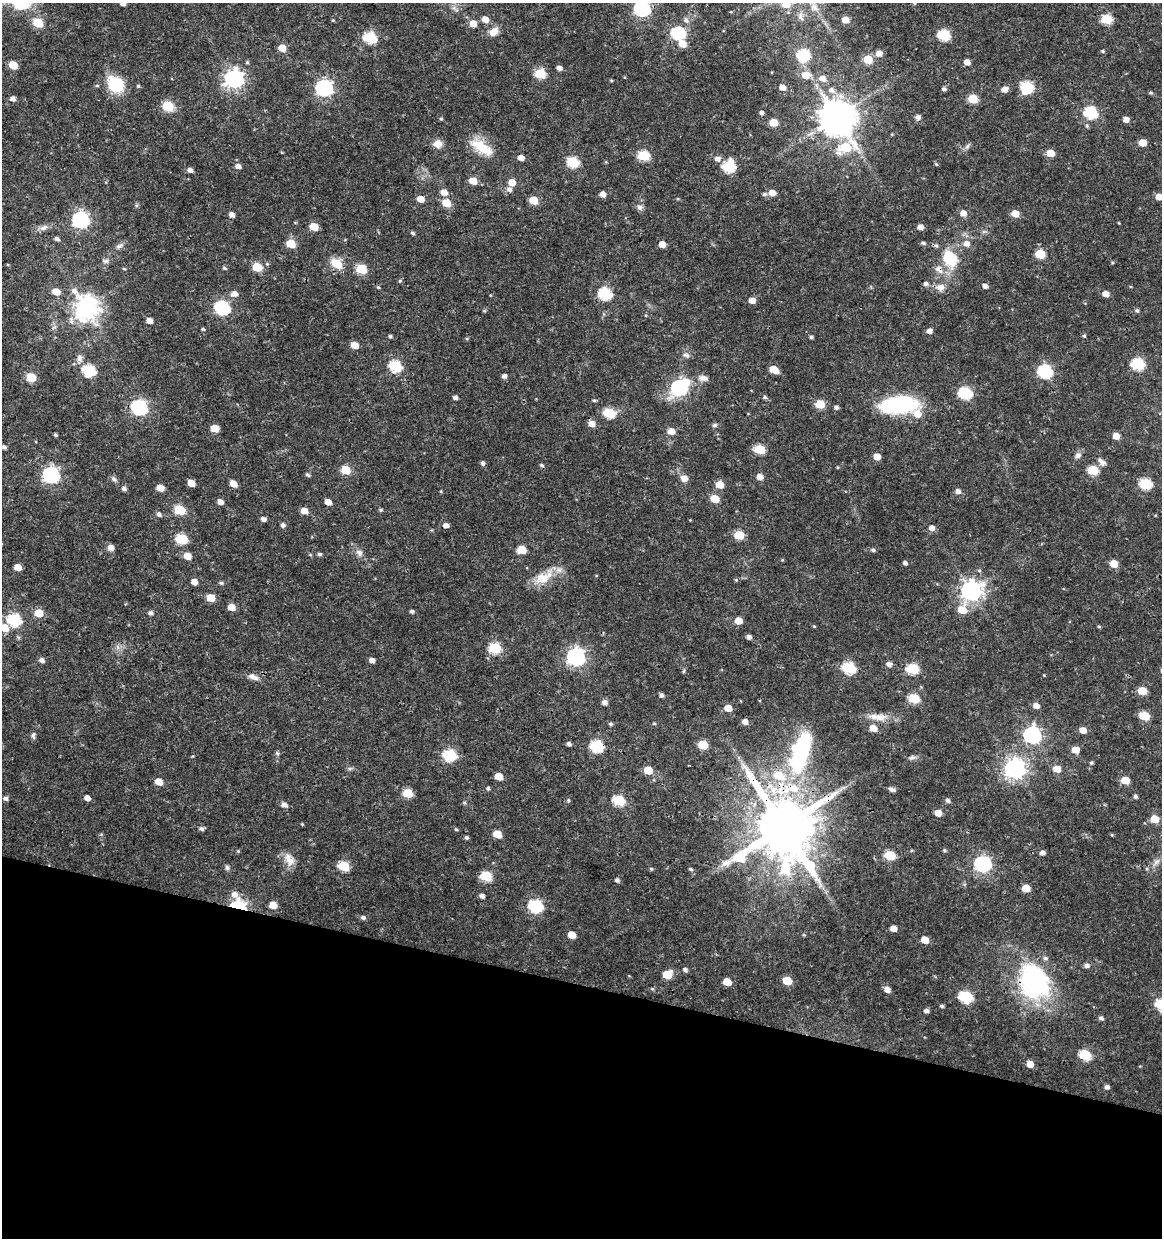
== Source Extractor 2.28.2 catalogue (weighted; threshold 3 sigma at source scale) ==
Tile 15 of 4 x 4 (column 3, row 4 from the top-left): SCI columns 2605-3764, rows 1-1236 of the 5147 x 4948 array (HDU 1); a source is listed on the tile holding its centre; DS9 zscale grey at full resolution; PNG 1164 x 1240 px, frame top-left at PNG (2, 3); no overlay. Shown black and unused: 21% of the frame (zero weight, under 3 of 4 exposures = <1% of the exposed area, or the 3 px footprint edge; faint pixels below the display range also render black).
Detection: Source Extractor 2.28.2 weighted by HDU 2 'WHT'; one run over the whole footprint, this tile lists its part. Background 0.0216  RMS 0.002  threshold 0.00884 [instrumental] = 3 sigma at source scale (4.5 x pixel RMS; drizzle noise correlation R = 1.50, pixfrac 1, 0.0396/0.0396 arcsec/px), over >= 5 px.
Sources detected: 318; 3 inside a brighter object's white glare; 1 long thin detection or spike segment (spike, bleed or trail) — not listed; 6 inside a brighter listed object's ellipse — not listed separately; the other 308 listed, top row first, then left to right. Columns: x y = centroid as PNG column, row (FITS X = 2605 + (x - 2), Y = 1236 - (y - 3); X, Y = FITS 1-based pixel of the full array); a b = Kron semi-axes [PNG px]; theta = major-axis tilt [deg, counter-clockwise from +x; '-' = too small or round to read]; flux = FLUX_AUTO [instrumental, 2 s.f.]
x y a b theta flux
123 3 5 4 - 0.87
642 8 7 6 - 49
455 9 12 4 -38 0.68
485 19 6 5 - 1.9
1107 19 6 5 - 10
333 20 4 3 - 0.16
686 20 7 7 - 0.56
845 20 5 5 - 2.5
38 23 6 5 - 8.3
473 23 6 5 - 2.5
494 31 11 8 41 1.9
678 33 7 6 - 26
944 35 6 6 - 15
370 38 7 6 - 18
682 43 6 5 - 2.9
282 48 6 5 - 3.1
1103 51 4 4 - 0.28
879 53 6 6 - 1.6
804 55 7 6 - 18
868 59 6 5 - 5.5
247 62 4 4 - 0.27
967 62 5 4 - 1.5
13 65 6 5 - 5
559 68 5 4 - 0.95
540 74 6 5 - 11
806 75 8 7 - 2.5
822 78 8 6 -18 1.4
234 79 8 7 - 88
611 81 5 3 - 0.2
115 84 18 14 -41 9.1
138 86 4 4 - 0.26
782 87 6 5 - 1.5
1027 87 7 6 - 18
324 88 7 7 - 60
944 89 5 4 - 0.49
1004 89 6 5 - 1.5
831 90 9 7 -27 1
1150 93 7 3 -8 0.25
13 99 6 5 - 0.82
973 99 6 5 - 6.7
168 106 6 5 - 13
761 113 5 4 - 0.49
1090 113 7 6 - 22
837 117 10 10 - 540
918 117 6 5 - 0.79
441 119 5 4 - 0.23
1126 119 5 5 - 1.2
774 122 6 5 - 3.8
892 134 5 3 - 0.16
1142 143 5 5 - 3.1
438 144 10 9 - 1.6
967 146 8 6 68 0.5
481 147 34 14 -33 5.2
845 147 16 10 29 9.7
1050 153 5 5 - 3.5
643 156 6 5 - 13
521 158 5 4 - 1.7
717 159 8 7 - 1.1
573 162 6 6 - 15
936 164 5 4 - 0.23
238 166 6 5 - 0.98
729 166 7 7 - 17
190 170 5 5 - 0.83
473 181 6 5 - 3.6
512 182 5 5 - 2.7
509 189 7 6 - 0.8
444 192 7 6 - 1.4
772 193 6 5 - 1.9
602 194 6 5 - 1.2
764 194 6 4 1 0.4
1159 196 5 5 - 1.9
420 199 6 5 - 2.3
533 200 6 5 - 4.8
446 203 6 5 - 4.6
136 205 5 4 - 0.27
640 207 8 7 - 0.69
963 213 6 6 - 1.5
1015 213 6 5 - 3.1
232 215 5 5 - 1
81 220 7 7 - 53
314 226 6 5 - 4.6
44 227 12 7 21 1
920 227 5 5 - 1.2
413 233 5 4 - 0.37
57 238 6 5 - 0.54
291 243 6 5 - 5.9
923 243 5 4 - 0.42
966 243 7 6 - 1.3
662 244 5 5 - 2.1
119 246 12 6 22 0.7
1040 254 6 5 - 7.8
950 259 25 19 -59 7.3
105 261 10 6 -6 0.57
1112 262 4 4 - 0.22
336 263 15 10 -39 3.1
257 267 6 5 - 7.3
224 268 6 4 -17 0.31
124 269 5 3 - 0.19
361 269 6 5 - 10
400 281 5 4 - 0.28
926 284 5 5 - 0.57
985 286 5 5 - 0.81
378 287 5 5 - 0.26
940 287 13 9 9 1.6
56 292 6 5 - 3
234 294 8 7 - 1.3
605 294 7 6 - 21
1106 294 6 5 - 1.7
752 300 5 5 - 1.8
86 308 9 8 - 190
222 308 7 6 - 36
1137 310 5 5 - 0.39
484 311 6 4 0 0.21
150 321 5 4 - 1.5
203 329 4 4 - 0.25
929 331 5 5 - 0.97
390 336 4 4 - 0.36
1084 336 5 4 - 0.28
811 337 4 3 - 0.4
467 338 5 3 - 0.22
354 345 5 5 - 2.9
686 355 10 5 -30 0.59
79 358 12 8 89 1
1138 364 7 6 - 19
395 366 7 6 - 17
774 369 7 5 -34 3.9
89 370 7 6 - 20
1045 371 7 6 - 31
504 376 5 5 - 0.74
31 377 6 5 - 7.9
703 378 12 8 2 1.1
679 387 8 7 - 43
965 393 7 6 - 22
455 397 5 4 - 0.65
765 397 6 4 -23 0.36
594 400 5 4 - 0.31
820 404 6 5 - 6.2
900 404 36 16 4 22
139 407 7 6 - 46
836 407 5 4 - 0.56
609 413 7 5 -19 12
592 424 6 6 - 1.9
714 425 7 5 4 0.4
215 428 6 5 - 4
671 431 6 5 - 2.1
55 435 4 3 - 0.3
1116 436 6 5 - 1.8
4 447 5 4 - 0.48
759 449 6 5 - 9.1
1078 455 8 7 - 0.75
877 456 5 5 - 2.3
1102 462 13 7 -36 0.9
483 463 5 5 - 0.54
542 465 5 4 - 0.36
345 470 6 5 - 6.2
1093 470 6 5 - 9.2
51 475 7 7 - 52
308 475 6 4 -42 0.4
760 477 5 5 - 1.7
684 478 7 6 - 1.6
114 479 9 5 -47 0.53
191 483 6 5 - 2.5
233 484 6 5 - 2
1146 484 7 6 - 14
720 485 6 5 - 3.4
160 488 5 5 - 2.4
124 489 6 5 - 0.58
441 491 5 3 - 0.18
958 491 6 5 - 0.93
715 499 6 5 - 4.9
220 502 5 5 - 1.1
328 502 5 4 - 1.9
179 510 6 5 - 10
381 510 5 4 - 0.3
304 511 6 5 - 2
159 514 6 5 - 0.58
263 519 5 4 - 0.79
283 525 5 5 - 0.61
446 525 6 5 - 0.91
932 528 6 6 - 1.1
739 535 6 5 - 7.4
182 539 7 6 - 12
111 547 6 5 - 1.4
522 550 6 5 - 5.4
873 550 5 4 - 0.45
359 553 9 8 - 0.96
319 554 5 4 - 0.39
187 556 6 5 - 2.4
905 563 5 4 - 0.57
1114 564 6 5 - 3.4
18 567 5 5 - 2.3
543 577 31 15 33 4.5
736 580 5 4 - 0.2
194 582 5 5 - 1.4
221 583 6 5 - 0.32
971 591 8 7 - 120
211 598 6 5 - 4
231 607 6 5 - 2.3
962 610 7 7 - 4
412 611 4 4 - 0.46
39 613 6 5 - 4
150 613 5 5 - 0.59
14 620 7 6 - 22
738 621 5 5 - 2.7
814 626 4 3 - 0.18
1099 626 4 4 - 0.23
4 628 7 6 - 3.8
749 637 5 4 - 0.82
117 647 7 4 -71 0.5
495 648 6 6 - 16
576 657 7 7 - 77
42 660 6 5 - 0.8
372 660 5 4 - 0.96
889 664 6 5 - 0.86
849 668 7 6 - 20
912 669 7 6 - 14
684 671 6 3 70 0.24
253 677 15 6 -19 1.2
1142 691 6 5 - 4.5
661 695 5 4 - 0.54
914 698 6 5 - 11
605 702 6 5 - 0.92
1036 706 6 5 - 1.4
728 708 6 5 - 2.3
1144 716 6 5 - 6.7
877 717 29 9 -3 2.8
745 722 5 5 - 1.1
611 724 5 4 - 0.36
654 724 5 3 - 0.22
873 728 6 5 - 2.4
1083 730 6 5 - 1.7
33 735 10 5 -87 0.5
1032 735 8 7 - 67
569 744 5 4 - 0.54
703 745 6 5 - 6.5
597 746 7 6 - 20
803 746 74 21 72 21
1075 750 6 5 - 2.6
277 753 5 4 - 0.33
450 755 7 6 - 20
912 757 9 6 19 0.57
1091 763 5 4 - 0.29
350 768 7 4 19 0.35
1015 769 8 7 - 110
1057 769 6 6 - 2.5
648 770 6 5 - 4.3
499 776 6 5 - 3.5
1125 780 6 5 - 3.8
159 782 6 5 - 2.5
488 788 4 4 - 0.38
892 789 8 4 -17 0.64
408 793 6 5 - 7.1
1135 796 5 4 - 0.43
5 798 5 5 - 0.57
87 798 5 5 - 1.1
568 800 5 4 - 0.27
619 800 7 6 - 14
948 800 6 5 - 0.56
464 803 5 4 - 0.26
284 805 7 6 - 0.88
938 813 6 5 - 1.9
1155 819 6 5 - 3.9
302 824 4 3 - 0.18
783 827 19 18 - 1800
201 829 6 5 - 0.57
456 829 4 4 - 0.24
497 834 6 5 - 3.9
1112 835 5 4 - 0.19
466 837 5 4 - 0.38
944 850 5 4 - 0.3
238 851 4 4 - 0.21
1042 852 5 5 - 0.71
890 855 6 5 - 8.6
289 859 19 12 -59 2.1
1156 862 14 6 47 1.1
983 864 8 7 - 53
344 866 7 6 - 12
227 867 6 6 - 0.49
651 869 5 4 - 0.24
690 869 5 4 - 0.29
486 876 6 6 - 12
617 880 5 5 - 0.48
1026 888 6 5 - 3.6
234 894 11 8 -41 1.3
482 896 5 5 - 0.67
273 905 6 5 - 2.6
238 906 9 6 -9 20
535 906 7 6 - 26
363 917 6 5 - 0.59
893 928 5 5 - 1.4
572 935 6 5 - 2.5
804 935 6 3 -18 0.19
925 940 6 5 - 2.5
1087 965 6 6 - 0.67
685 970 6 5 - 0.54
667 974 7 6 - 4.8
787 980 6 5 - 4.6
727 982 6 5 - 3.8
1034 982 37 30 -74 31
652 989 5 4 - 0.26
887 989 6 5 - 1.2
966 997 7 6 - 22
941 1006 4 4 - 0.35
926 1011 5 4 - 0.62
1101 1018 6 5 - 0.5
1085 1055 7 6 - 12
1030 1064 6 5 - 1.7
1107 1087 5 5 - 0.61
Overlapping masked pixels (flux is a lower limit): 4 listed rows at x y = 597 746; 783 827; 238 906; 1034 982
Isophote crosses this tile's border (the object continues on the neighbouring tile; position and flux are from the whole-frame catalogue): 4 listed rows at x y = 123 3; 642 8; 1159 196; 4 628